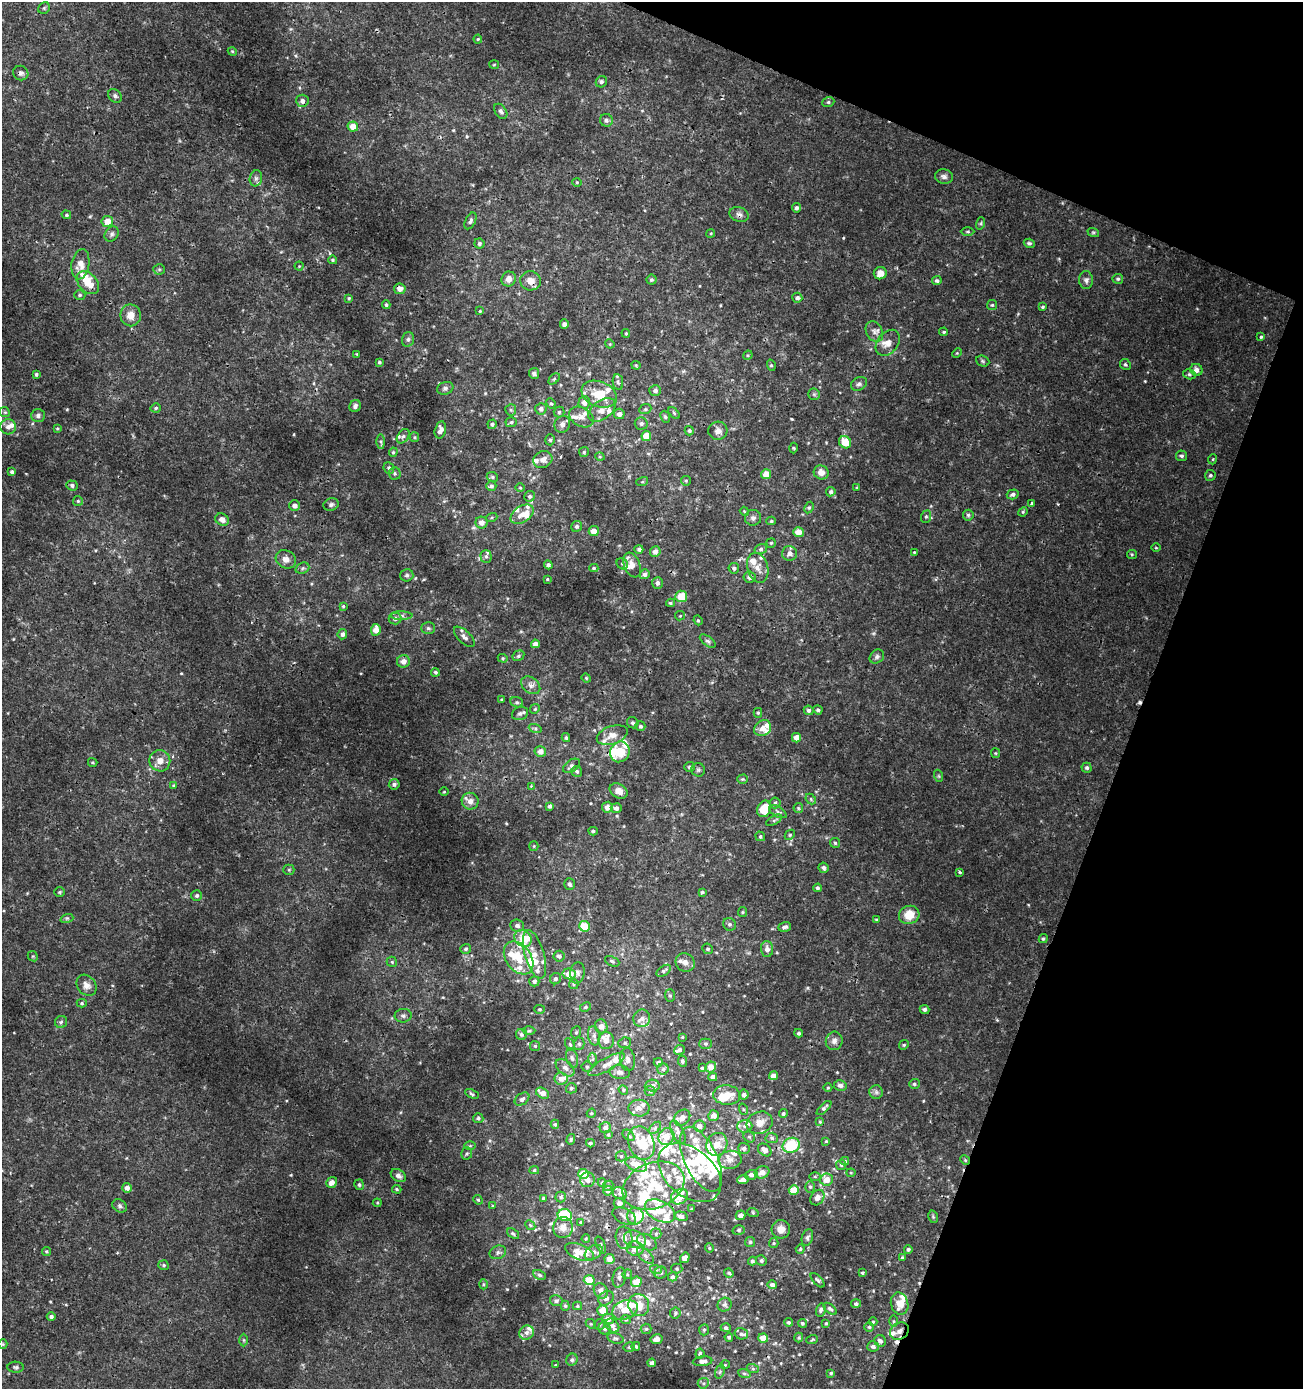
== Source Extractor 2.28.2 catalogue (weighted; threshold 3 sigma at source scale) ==
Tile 8 of 4 x 4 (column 4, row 2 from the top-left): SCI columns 4180-5480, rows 2776-4162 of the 5691 x 5560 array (HDU 1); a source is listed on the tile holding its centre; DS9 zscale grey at full resolution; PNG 1305 x 1391 px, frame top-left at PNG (2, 2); each listed source drawn as its Kron ellipse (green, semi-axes under 4 px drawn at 4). Shown black and unused: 19% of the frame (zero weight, under 3 of 4 exposures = <1% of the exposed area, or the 3 px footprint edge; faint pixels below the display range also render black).
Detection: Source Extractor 2.28.2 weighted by HDU 2 'WHT'; one run over the whole footprint, this tile lists its part. Background 0.00201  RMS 0.001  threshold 0.00451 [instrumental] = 3 sigma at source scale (4.5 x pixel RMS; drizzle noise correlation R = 1.50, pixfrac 1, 0.0396/0.0396 arcsec/px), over >= 5 px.
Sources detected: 627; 5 inside a brighter object's white glare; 4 cosmic-ray / hot-pixel residue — neither listed nor drawn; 92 inside a brighter listed object's ellipse — not listed separately; of the other 526, all 500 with FLUX_AUTO >= 0.0881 (the completeness limit of this list) listed and drawn (26 fainter detections not listed), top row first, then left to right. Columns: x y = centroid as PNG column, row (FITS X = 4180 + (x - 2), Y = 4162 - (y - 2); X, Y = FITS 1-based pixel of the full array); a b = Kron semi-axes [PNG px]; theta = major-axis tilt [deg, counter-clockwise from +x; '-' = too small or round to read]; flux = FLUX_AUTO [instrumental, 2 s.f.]
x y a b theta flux
44 8 6 5 - 0.18
478 39 4 4 - 0.1
232 51 4 3 - 0.1
494 65 5 3 - 0.097
21 73 8 7 - 0.33
601 82 6 5 - 0.25
115 96 8 6 -39 0.25
302 101 6 6 - 0.37
828 102 6 5 - 0.17
501 111 8 5 -55 0.27
606 120 6 6 - 0.29
353 126 5 5 - 1.2
944 176 9 7 -15 0.38
256 178 8 6 76 0.28
577 183 5 3 - 0.11
797 208 5 4 - 0.26
66 215 5 4 - 0.14
739 215 10 7 -22 0.39
107 221 6 5 - 1.1
470 221 9 5 63 0.26
981 223 6 4 72 0.15
968 231 7 3 -1 0.14
1093 232 6 4 -18 0.14
711 233 4 3 - 0.093
112 234 8 6 53 0.27
479 243 5 5 - 0.28
1029 243 5 4 - 0.18
333 260 4 4 - 0.15
80 264 15 8 81 1.3
299 266 4 4 - 0.1
159 269 5 5 - 0.15
880 273 6 6 - 0.95
509 279 7 7 - 0.64
1118 279 5 5 - 0.19
652 280 5 5 - 0.16
1086 280 9 7 -84 0.33
531 281 10 9 - 0.91
937 281 4 4 - 0.21
88 283 13 9 -46 1.8
400 289 6 5 - 0.57
80 295 5 4 - 0.17
349 298 4 3 - 0.11
797 298 5 5 - 0.32
386 305 4 4 - 0.18
992 305 5 5 - 0.15
1043 307 4 4 - 0.15
480 311 4 4 - 0.1
131 315 11 10 - 1
564 324 4 4 - 0.28
874 331 11 8 -60 0.5
944 332 4 3 - 0.14
626 333 4 3 - 0.13
1261 337 4 4 - 0.13
408 339 7 6 - 0.25
888 343 14 10 51 0.88
610 344 5 4 - 0.093
957 353 5 4 - 0.11
357 354 3 3 - 0.09
748 355 5 4 - 0.11
983 361 7 5 -23 0.16
379 362 4 4 - 0.17
1125 364 6 5 - 0.18
636 365 4 4 - 0.11
771 365 6 3 -73 0.11
1196 370 6 5 - 0.53
534 373 5 5 - 0.36
36 374 3 3 - 0.16
1189 374 6 5 - 0.19
554 379 6 4 45 0.15
618 382 8 5 -81 0.24
859 384 8 6 29 0.29
445 388 8 6 19 0.27
655 391 6 5 - 0.3
599 394 18 12 -22 2.7
814 394 6 5 - 0.17
584 402 6 6 - 0.57
551 403 5 4 - 0.15
355 406 6 5 - 0.29
156 408 5 4 - 0.17
541 409 5 5 - 0.35
645 409 6 5 - 0.16
511 410 6 5 - 0.18
602 410 15 9 36 1
5 412 5 4 - 0.14
559 412 5 5 - 0.18
674 413 7 4 -46 0.15
619 414 5 5 - 0.41
38 416 7 6 - 0.26
581 417 13 9 -31 0.67
665 417 6 4 -67 0.16
511 422 6 5 - 0.2
641 423 6 6 - 0.3
492 424 5 4 - 0.21
562 424 9 7 63 0.43
8 427 8 7 - 0.48
57 428 4 3 - 0.1
440 430 9 5 76 0.5
689 431 5 4 - 0.18
718 431 9 9 - 0.56
403 436 8 5 53 0.28
646 436 5 4 - 1.5
414 437 5 4 - 0.12
550 440 5 5 - 0.19
381 441 7 4 -90 0.17
845 442 6 5 - 1.6
794 448 5 3 - 0.1
393 452 5 4 - 0.14
584 452 5 5 - 0.15
1181 456 5 5 - 0.21
600 457 5 3 - 0.095
1213 459 5 3 - 0.11
543 460 10 8 27 0.59
389 468 6 5 - 0.22
12 472 4 3 - 0.25
821 472 7 7 - 0.75
395 474 6 6 - 0.22
766 474 5 5 - 0.93
1210 475 5 5 - 0.19
492 477 6 4 -22 0.16
686 481 5 4 - 0.12
642 482 6 4 18 0.12
72 485 5 5 - 0.24
491 486 5 5 - 0.26
857 487 4 3 - 0.094
520 488 5 3 - 0.1
831 492 5 4 - 0.23
1013 494 6 5 - 0.28
530 496 5 5 - 0.21
78 501 5 4 - 0.14
331 504 7 6 - 0.24
1032 504 4 3 - 0.38
294 505 5 5 - 0.42
809 507 6 4 62 0.16
744 511 4 3 - 0.088
1023 512 5 4 - 0.13
522 514 13 8 33 0.89
968 515 5 5 - 0.2
492 517 5 3 - 0.12
926 517 6 5 - 0.19
753 518 8 8 - 0.34
222 519 7 6 - 0.62
771 521 5 4 - 0.15
481 523 6 6 - 0.67
577 526 6 5 - 0.24
594 531 5 5 - 0.86
798 532 5 5 - 1.1
771 543 5 5 - 0.15
1156 548 5 3 - 0.096
639 549 4 4 - 0.22
761 549 6 5 - 0.22
655 552 5 5 - 0.6
914 552 4 3 - 0.091
789 553 7 7 - 0.57
1132 554 5 4 - 0.12
486 556 6 5 - 0.22
286 559 10 9 - 0.71
622 564 6 5 - 0.18
548 565 4 4 - 0.28
632 565 13 8 -68 0.81
302 568 7 5 22 0.2
594 568 4 4 - 0.13
734 568 5 5 - 0.27
758 568 15 10 -74 0.88
645 574 5 4 - 0.32
407 575 7 6 - 0.22
749 577 6 5 - 0.39
547 579 3 2 - 0.096
657 583 6 5 - 0.28
681 596 6 5 - 2
670 603 4 3 - 0.16
343 606 3 3 - 0.12
401 616 11 4 -1 0.29
680 616 5 4 - 0.12
395 618 6 6 - 0.3
698 620 5 4 - 0.15
428 628 7 5 0 0.21
376 630 6 5 - 0.9
342 634 5 4 - 0.34
464 637 13 6 -44 0.48
708 641 9 4 -36 0.23
535 644 4 4 - 0.43
518 656 6 5 - 0.21
877 657 8 6 43 0.28
503 658 5 4 - 0.13
403 661 6 6 - 0.6
435 672 4 4 - 0.18
586 678 5 4 - 0.12
531 685 10 7 -38 0.48
502 700 3 3 - 0.14
517 702 6 5 - 0.17
535 709 5 4 - 0.12
809 710 5 4 - 0.24
818 710 4 4 - 0.21
520 713 8 6 21 0.3
758 713 5 4 - 0.14
633 723 6 5 - 0.21
640 726 5 5 - 0.2
535 728 6 4 -19 0.19
763 728 9 7 35 0.69
612 735 16 9 19 0.98
566 738 4 3 - 0.15
796 738 4 4 - 0.77
540 751 6 5 - 0.73
620 752 10 9 - 1.9
995 753 5 4 - 0.11
160 761 11 10 - 0.87
93 762 5 3 - 0.11
571 766 9 5 35 0.35
689 767 5 5 - 0.21
1087 768 5 5 - 0.22
698 770 7 6 - 0.23
577 771 5 5 - 0.19
939 776 6 4 -71 0.12
742 779 5 4 - 0.12
394 784 5 5 - 0.28
173 785 4 3 - 0.09
531 786 3 3 - 0.15
619 791 9 7 -32 0.69
444 792 5 3 - 0.091
811 799 6 4 -48 0.16
470 801 8 8 - 0.67
775 803 5 5 - 0.18
550 806 4 3 - 0.25
607 807 5 5 - 0.59
616 808 5 5 - 0.35
798 808 5 4 - 0.14
764 809 8 7 - 2.1
778 812 10 5 -30 0.25
774 820 9 3 29 0.17
593 831 4 4 - 0.17
790 835 6 3 45 0.11
760 836 5 4 - 0.19
835 843 5 5 - 0.16
534 846 5 4 - 0.12
823 868 5 5 - 0.29
289 870 5 5 - 0.15
960 872 4 3 - 0.13
569 884 6 5 - 0.26
817 888 4 4 - 0.22
59 892 5 4 - 0.13
702 892 4 4 - 0.17
197 896 5 5 - 0.22
743 912 5 4 - 0.13
909 915 10 9 - 1.6
67 918 6 4 18 0.16
876 920 4 4 - 0.11
729 924 7 6 - 0.26
517 925 7 6 - 0.29
584 926 5 5 - 1.7
785 927 6 4 19 0.3
523 938 9 8 - 1.4
1043 939 5 4 - 0.16
466 949 5 5 - 0.19
708 949 5 5 - 0.2
767 949 8 6 -86 0.55
534 954 25 9 -74 1.3
33 956 5 4 - 0.13
559 956 5 5 - 0.28
519 958 18 12 -53 2.3
612 961 7 5 -24 0.2
392 962 5 5 - 0.15
685 962 10 8 -37 0.57
664 971 8 5 34 0.24
577 973 10 7 82 0.39
569 974 7 5 -9 1.3
556 979 6 5 - 0.28
534 981 5 5 - 0.28
574 984 5 4 - 0.14
86 985 11 9 -51 0.64
670 996 6 5 - 0.18
82 1003 5 4 - 0.15
585 1007 6 4 28 0.16
540 1009 5 4 - 0.11
925 1009 5 4 - 0.27
403 1016 8 6 8 0.31
642 1018 9 8 - 0.49
61 1022 6 6 - 0.22
601 1026 7 6 - 0.73
529 1031 6 4 2 0.16
576 1032 6 5 - 0.15
799 1033 4 3 - 0.18
521 1034 5 5 - 0.2
594 1036 9 6 -80 0.4
682 1037 4 4 - 0.12
606 1041 8 7 - 0.72
834 1041 9 8 - 0.46
625 1043 6 5 - 0.19
570 1044 7 4 -63 0.17
579 1044 6 5 - 0.21
706 1044 6 5 - 0.17
904 1045 5 4 - 0.14
535 1046 5 5 - 0.16
680 1050 5 5 - 0.27
572 1058 10 5 -74 0.29
593 1059 6 4 88 0.18
627 1060 11 7 -81 0.5
682 1061 6 4 -82 0.19
658 1062 4 3 - 0.18
606 1065 20 6 29 0.9
587 1067 5 5 - 0.15
711 1067 6 5 - 1.1
565 1068 11 6 -39 0.5
702 1068 3 3 - 0.15
663 1069 5 5 - 0.27
620 1072 10 7 -8 0.48
773 1076 4 4 - 0.59
713 1077 4 4 - 0.46
561 1079 6 6 - 0.59
914 1084 5 5 - 0.19
840 1085 6 5 - 0.36
652 1086 7 6 - 0.43
571 1088 5 5 - 0.2
828 1088 4 3 - 0.095
623 1090 5 4 - 0.13
650 1091 5 5 - 0.17
876 1092 7 7 - 0.27
542 1093 7 5 -31 0.77
472 1094 7 3 -26 0.16
727 1095 13 9 -4 1.6
744 1095 5 5 - 0.35
522 1099 8 5 36 0.32
639 1108 10 8 -1 0.57
824 1108 9 4 45 0.26
743 1109 6 3 -72 0.13
591 1113 5 4 - 0.12
783 1114 4 4 - 0.21
714 1116 5 5 - 0.67
478 1118 5 5 - 0.24
682 1118 9 7 44 0.72
820 1122 4 3 - 0.091
760 1123 13 11 19 1
555 1124 4 4 - 0.15
700 1126 6 5 - 0.51
745 1126 7 6 - 0.37
605 1128 5 5 - 0.44
655 1128 7 4 46 0.23
678 1132 13 6 -63 0.49
608 1135 4 3 - 0.13
628 1135 7 4 -42 0.21
666 1137 9 7 55 1
749 1137 6 5 - 0.17
772 1138 6 5 - 0.19
571 1139 5 4 - 0.17
826 1141 4 4 - 0.11
590 1143 4 3 - 0.16
641 1143 17 12 -69 2.2
717 1144 12 10 63 1.6
791 1145 9 7 24 4.6
470 1146 6 4 1 0.11
744 1148 6 5 - 0.35
765 1150 7 5 -40 0.67
467 1153 6 5 - 0.19
621 1156 5 5 - 0.16
701 1159 35 16 -65 5
730 1160 11 9 8 0.67
965 1160 5 4 - 0.12
845 1161 4 4 - 0.16
636 1164 11 7 -21 1.3
841 1165 5 5 - 0.16
534 1170 5 4 - 0.14
762 1172 7 6 - 0.66
690 1173 36 24 -40 4.3
851 1173 4 4 - 0.12
583 1174 5 5 - 2.1
751 1175 6 5 - 0.38
398 1176 8 5 -34 0.4
815 1177 6 4 0 0.12
587 1180 7 7 - 0.55
743 1180 6 4 21 0.61
827 1180 6 6 - 0.98
332 1182 6 5 - 0.62
602 1183 4 3 - 0.1
359 1185 5 4 - 0.17
608 1186 6 4 42 0.17
653 1186 32 22 22 4.7
810 1187 6 5 - 0.15
127 1188 5 5 - 0.52
397 1189 5 4 - 0.14
794 1190 5 5 - 1.8
608 1191 5 4 - 0.29
620 1193 7 6 - 0.34
561 1197 5 5 - 0.2
679 1197 9 7 32 1.9
543 1198 4 4 - 0.19
817 1198 8 6 53 0.54
478 1200 5 4 - 0.14
377 1203 4 4 - 0.11
619 1203 5 5 - 0.42
120 1206 8 6 -35 0.23
493 1206 4 3 - 0.097
692 1209 3 2 - 0.11
660 1211 16 10 -28 1.7
753 1213 6 3 -19 0.12
565 1215 7 6 - 4.7
740 1215 5 4 - 0.53
624 1216 12 7 -26 0.38
635 1216 8 8 - 1.6
681 1216 6 4 -16 0.37
933 1217 6 4 -78 0.14
581 1222 4 4 - 0.17
530 1225 5 4 - 0.14
563 1228 10 10 - 0.76
781 1229 9 9 - 0.76
739 1230 6 5 - 0.2
513 1234 7 4 -37 0.17
656 1234 5 5 - 0.18
807 1237 8 5 73 0.27
624 1238 11 8 -80 0.59
586 1239 4 3 - 0.12
635 1239 11 8 -19 1
647 1242 11 7 -34 0.8
750 1242 5 5 - 0.14
774 1243 5 4 - 0.12
601 1245 9 4 -70 0.21
709 1248 4 4 - 0.12
635 1249 8 7 - 0.81
800 1249 5 4 - 0.13
908 1249 4 4 - 0.2
46 1252 4 4 - 0.14
498 1252 8 6 22 0.27
580 1252 15 7 -23 0.92
594 1252 10 6 32 0.43
645 1256 10 5 -41 0.34
685 1258 5 4 - 0.55
902 1258 4 3 - 0.15
609 1259 5 5 - 0.8
752 1261 4 4 - 0.2
761 1261 5 5 - 0.24
164 1265 5 5 - 0.18
677 1269 6 5 - 0.15
656 1270 6 4 -20 0.17
661 1273 6 6 - 0.25
729 1273 5 3 - 0.14
862 1273 3 3 - 0.13
627 1274 5 4 - 0.13
539 1275 6 4 -28 0.19
619 1277 10 6 77 0.33
673 1277 5 4 - 0.26
589 1280 5 5 - 1.7
818 1280 9 4 -48 0.21
636 1282 5 5 - 1.5
483 1284 5 3 - 0.13
772 1285 5 4 - 0.31
601 1291 8 6 -54 0.58
606 1298 8 6 35 0.4
556 1301 6 5 - 0.25
856 1304 5 4 - 0.24
900 1304 11 8 -74 1.2
639 1305 11 10 - 1.5
725 1305 7 6 - 0.29
565 1306 5 4 - 0.15
577 1306 4 4 - 0.13
830 1309 8 4 -41 0.27
602 1310 5 5 - 1.5
625 1310 13 9 21 1.3
821 1310 6 4 77 0.26
675 1313 5 5 - 0.18
51 1316 4 4 - 0.27
608 1319 6 5 - 0.59
626 1320 5 4 - 0.14
894 1321 5 4 - 0.13
789 1322 4 4 - 0.19
873 1322 4 4 - 0.11
802 1323 5 4 - 0.19
826 1323 3 3 - 0.13
591 1324 5 4 - 0.12
599 1324 5 5 - 0.17
612 1326 8 6 -44 0.34
869 1327 5 5 - 0.15
604 1328 6 6 - 0.37
726 1328 5 4 - 0.24
646 1329 5 5 - 0.16
704 1330 5 5 - 0.19
899 1331 10 8 35 0.64
526 1333 7 7 - 0.46
741 1334 7 5 -15 0.26
729 1337 4 4 - 0.19
615 1338 8 5 -16 0.24
763 1338 5 4 - 1.2
799 1338 5 4 - 0.15
656 1339 6 5 - 0.4
244 1340 6 4 -89 0.14
812 1340 6 3 20 0.12
880 1341 6 5 - 0.36
3 1344 5 4 - 0.11
636 1346 4 4 - 0.17
873 1346 6 5 - 0.29
629 1347 6 4 14 0.19
700 1354 5 4 - 0.19
572 1360 6 5 - 0.23
702 1361 10 5 6 0.52
652 1363 4 4 - 0.39
556 1365 3 3 - 0.11
725 1365 5 4 - 0.11
16 1367 8 5 -3 0.22
753 1369 6 4 -19 0.16
720 1372 7 4 70 0.19
744 1373 6 4 -19 0.16
831 1373 4 4 - 0.15
703 1383 6 5 - 0.2
Overlapping masked pixels (flux is a lower limit): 8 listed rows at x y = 739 215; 531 281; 400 289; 734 568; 663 1069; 965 1160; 899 1331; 880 1341